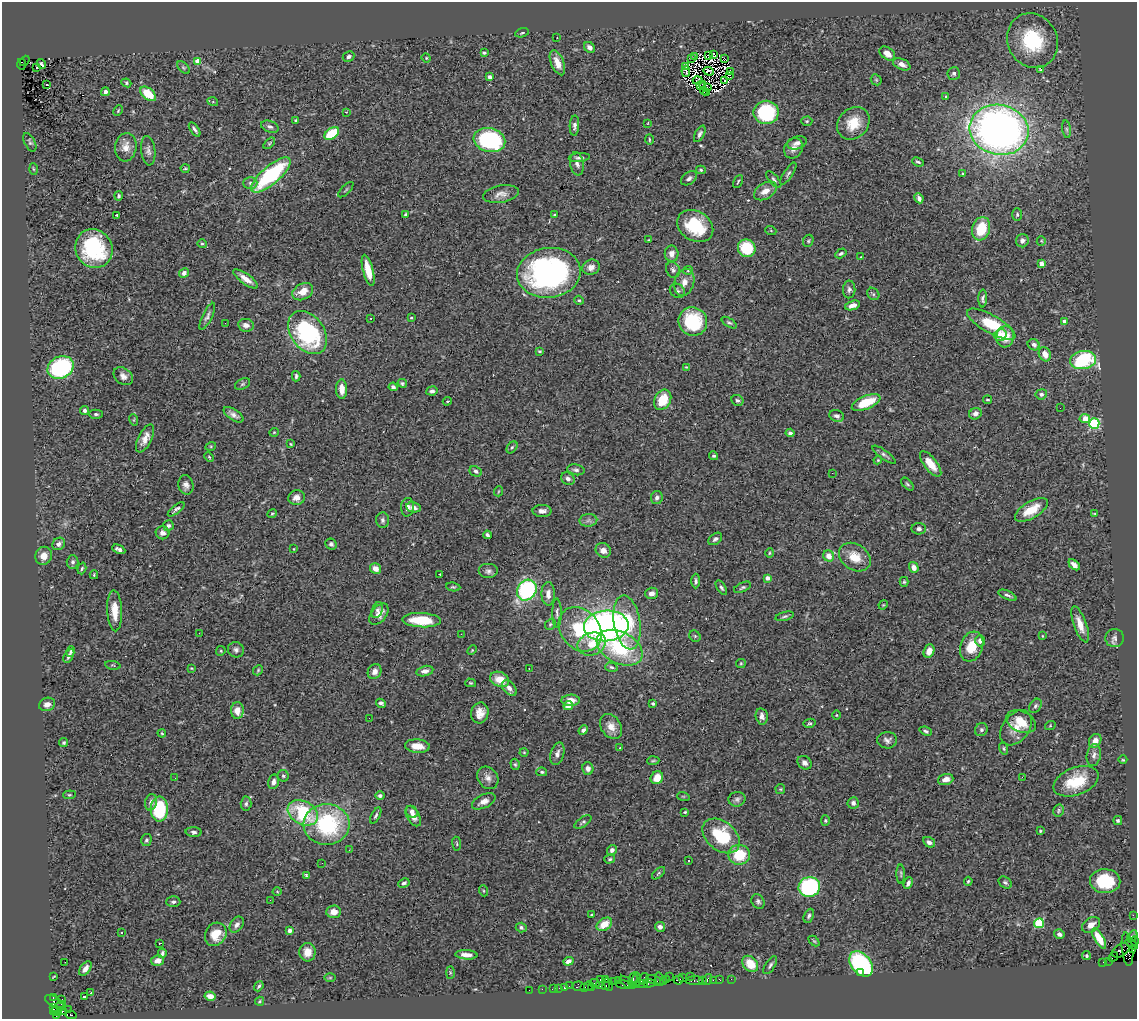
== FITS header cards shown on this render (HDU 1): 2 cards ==
NAXIS1  =                 1135
NAXIS2  =                 1017

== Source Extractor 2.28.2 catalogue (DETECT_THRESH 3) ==
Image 1135 x 1017 px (HDU 1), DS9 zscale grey, 1 PNG px = 1 image px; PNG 1139 x 1021 px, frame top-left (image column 1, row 1017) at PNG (2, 2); each listed source drawn as its Kron ellipse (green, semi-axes under 4 px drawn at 4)
Background 2.49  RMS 0.063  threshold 0.19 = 3 sigma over >= 5 px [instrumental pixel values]
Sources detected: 444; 5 with non-positive FLUX_AUTO (blend fragments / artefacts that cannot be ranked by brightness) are neither listed nor drawn; the other 439 listed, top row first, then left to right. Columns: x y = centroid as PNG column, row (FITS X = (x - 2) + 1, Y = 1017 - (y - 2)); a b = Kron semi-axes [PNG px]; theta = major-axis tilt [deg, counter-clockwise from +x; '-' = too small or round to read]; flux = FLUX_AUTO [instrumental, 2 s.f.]
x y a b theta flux
522 33 7 3 18 4.9
557 38 2 2 - 2.5
1032 41 28 25 -62 310
590 47 6 5 - 20
484 53 4 3 - 7.4
714 54 4 2 - 2.9
887 54 9 6 -36 34
709 56 4 2 - 6.8
349 57 6 5 - 12
695 57 3 2 - 33
426 58 5 4 - 4.9
724 58 4 2 - 6.8
692 59 2 2 - 4.1
25 61 6 4 50 500
198 61 4 4 - 74
557 63 13 6 -67 47
22 64 5 3 - 700
42 64 5 2 - 6.2
902 64 9 5 -22 25
686 66 3 2 - 5.3
37 67 4 3 - 9.4
183 68 8 4 -45 7.4
1041 69 3 3 - 32
686 71 6 3 -85 5.6
709 71 5 2 - 2.2
731 71 2 2 - 3.4
954 73 6 6 - 11
730 75 3 3 - 1.3
490 77 4 3 - 12
725 80 2 2 - 3.2
876 80 6 5 - 5.7
698 81 5 3 - 3.8
126 83 5 4 - 6
46 85 3 3 - 43
703 85 3 2 - 3.1
700 86 4 2 - 4
707 88 3 2 - 2.5
704 91 4 2 - 8.9
105 92 4 4 - 17
707 92 3 2 - 2.4
148 94 9 5 -40 100
946 96 3 3 - 12
213 102 5 3 - 4
118 111 6 4 63 4.9
346 112 3 3 - 3
766 112 12 12 - 330
296 120 3 3 - 5.4
807 121 5 4 - 5.4
648 123 4 2 - 2.6
853 123 18 14 46 94
574 126 10 4 87 14
270 127 9 5 -20 12
195 129 8 3 -55 10
1067 129 9 4 -81 8.8
999 130 30 25 -13 2500
332 134 8 5 35 180
700 134 9 4 61 11
489 140 16 11 -14 470
649 140 5 3 - 4.6
30 142 10 5 -63 8.6
269 143 7 4 45 5.5
797 143 10 6 18 18
126 147 14 10 83 39
794 148 11 9 58 27
148 151 15 7 -84 20
579 158 10 4 5 12
918 162 6 3 -24 6.2
577 164 12 7 -80 18
185 168 4 3 - 5
33 169 6 3 -87 4.4
701 170 5 4 - 6.6
788 174 13 4 56 11
962 174 4 3 - 4.7
271 175 25 9 41 480
689 178 9 6 35 13
774 179 10 4 -49 10
738 181 7 3 63 4.9
250 183 7 6 - 11
346 190 10 2 45 5.5
765 191 12 8 31 37
501 194 18 8 10 32
119 196 4 3 - 7
919 198 5 3 - 16
117 215 3 2 - 7.5
406 215 4 4 - 8.8
554 215 3 3 - 4.9
1017 215 6 5 - 8
695 226 19 14 -31 190
981 229 12 9 72 140
771 231 5 3 - 3.3
649 240 3 2 - 3.2
808 241 6 5 - 6.8
1022 241 6 6 - 15
1041 241 5 4 - 4.8
202 244 5 4 - 5.2
747 248 9 8 - 170
94 249 20 18 -58 350
841 253 6 4 31 8.8
672 254 8 7 - 23
861 257 3 3 - 5.1
1041 264 4 4 - 36
591 267 9 7 24 25
368 270 16 5 -76 77
673 270 8 6 -61 11
688 270 5 4 - 5
184 273 5 4 - 16
549 273 32 25 7 1100
246 279 15 5 -36 36
684 282 13 10 73 37
849 289 9 6 89 14
677 291 8 6 -35 12
303 292 11 8 29 54
873 294 7 5 -48 8.4
983 298 9 4 89 9.7
579 300 5 4 - 5.2
852 305 8 4 18 25
207 316 15 5 64 15
371 318 3 2 - 7.2
411 318 3 2 - 4.2
693 321 14 14 - 220
1064 321 4 3 - 17
225 323 2 2 - 5.8
729 323 8 4 -32 7.6
991 324 27 9 -29 160
246 325 8 6 -10 23
308 332 24 16 -53 530
1000 335 6 5 - 50
1005 337 10 9 - 59
1034 345 6 5 - 19
539 351 3 3 - 5.2
1045 354 7 6 - 38
1083 360 13 9 10 360
61 367 13 11 26 450
686 367 4 3 - 3.2
123 376 10 8 -37 23
296 376 5 3 - 7.3
402 383 5 4 - 7.5
242 384 8 5 27 7.9
393 387 4 4 - 12
342 389 10 5 -89 47
432 391 6 4 8 13
1041 394 5 5 - 13
663 400 11 8 62 110
737 400 6 5 - 8.8
987 400 4 2 - 3.9
447 401 4 3 - 4.6
866 402 15 6 23 120
1060 408 3 2 - 3.3
85 410 4 4 - 9.8
96 414 7 4 -1 8.1
975 414 6 5 - 19
234 415 11 5 -34 20
837 416 7 5 -19 16
1085 419 5 4 - 60
134 420 6 4 -72 4.4
1094 423 5 5 - 400
274 432 5 4 - 4.9
790 433 4 3 - 9.5
145 438 15 6 64 36
291 444 3 3 - 4
211 446 5 3 - 4
512 447 7 4 52 7.9
884 455 14 4 -36 13
714 456 4 4 - 6.9
209 457 5 3 - 4.5
878 460 4 3 - 4
931 464 15 6 -52 56
576 470 9 5 -11 11
476 471 6 5 - 11
832 473 2 2 - 70
568 479 7 5 -36 15
907 484 8 4 -46 7.4
186 485 10 7 -77 22
499 491 5 3 - 3.7
657 497 6 6 - 14
297 498 8 7 - 27
408 507 9 6 86 15
413 507 7 5 -11 23
176 509 10 4 38 12
1031 510 18 8 31 86
542 511 9 6 0 20
272 513 5 4 - 5.5
1095 514 3 2 - 4.3
382 520 8 6 -88 11
588 520 9 6 3 14
168 526 5 5 - 9.7
919 529 7 5 -4 13
163 533 7 6 - 18
487 535 4 3 - 9.7
715 539 8 5 37 13
59 544 7 5 43 14
331 544 6 5 - 11
119 549 7 4 -24 15
294 549 3 2 - 2.6
603 550 8 7 - 26
770 553 4 4 - 4.8
44 556 9 8 - 39
829 556 6 5 - 39
855 557 17 13 -35 74
73 562 7 6 - 11
1074 565 6 4 -43 23
914 567 5 4 - 28
82 568 6 4 72 6.3
376 569 6 5 - 28
488 571 10 7 0 15
440 574 2 2 - 3.4
94 575 4 3 - 4.5
767 578 4 4 - 24
696 581 7 4 89 9.7
904 582 5 4 - 6.3
453 587 7 4 -8 6.6
742 587 9 4 24 8.9
721 588 8 4 -58 8.8
527 590 11 9 55 590
652 593 6 5 - 24
548 594 11 6 90 32
1007 595 10 4 -24 9.8
883 605 5 3 - 3.8
377 610 8 5 68 11
115 611 20 7 -87 68
557 613 15 4 -90 13
379 614 12 7 52 34
785 616 9 4 14 8.9
422 620 19 7 -3 160
627 622 27 13 -81 190
550 624 6 5 - 6.7
1080 624 19 6 -70 48
606 626 22 15 4 1800
580 629 24 19 -49 230
199 633 3 2 - 9.2
461 634 3 2 - 5.8
695 636 6 5 - 6
1042 636 4 2 - 2.8
1115 638 9 9 - 16
980 641 5 5 - 20
592 644 14 11 20 77
972 647 15 11 71 86
620 648 24 15 -27 350
236 650 8 7 - 14
472 650 5 4 - 4.7
221 651 5 4 - 5
929 651 7 5 67 31
71 652 5 4 - 6.8
69 656 7 4 59 11
741 663 5 4 - 4.6
113 665 8 2 -11 3.9
611 667 6 4 -17 7.2
191 668 3 2 - 3.3
529 669 3 2 - 8.7
258 670 5 4 - 5.3
375 671 8 6 62 26
425 671 8 5 12 18
500 679 10 7 -22 65
471 683 5 4 - 5.4
509 688 9 6 -48 20
571 700 9 5 1 41
381 703 5 4 - 11
47 704 8 6 19 24
653 704 4 4 - 6.1
568 705 5 4 - 34
1035 706 8 5 57 11
237 710 8 6 88 39
480 713 10 8 76 42
836 715 4 3 - 3.5
762 716 8 6 -80 17
369 718 3 2 - 4.3
1021 722 15 10 -23 91
810 723 6 4 10 6.9
611 726 13 10 -55 42
1050 726 5 3 - 3.8
1016 728 20 13 52 63
583 730 5 4 - 11
981 730 7 6 - 9.6
926 731 6 4 -23 8.7
162 733 4 3 - 4.9
887 740 10 8 -1 16
1095 741 7 5 58 29
64 743 4 4 - 6.5
417 746 12 6 -4 49
620 748 3 2 - 9.9
1004 748 6 4 -72 5.8
524 752 4 4 - 4
557 754 11 6 74 20
1094 755 11 7 80 18
1123 760 4 3 - 3.4
653 761 6 2 5 4.8
805 763 7 6 - 17
515 764 6 4 -73 6
588 769 6 5 - 20
542 772 5 4 - 6.7
283 776 6 5 - 7.9
1022 777 2 2 - 73
175 778 3 2 - 3.7
488 778 12 9 -53 27
657 778 7 6 - 59
946 779 8 5 18 29
1076 781 23 13 21 140
273 782 7 5 77 17
780 789 5 5 - 4.9
69 795 6 4 5 5.9
380 796 4 4 - 10
683 796 6 4 -18 4.5
737 799 8 7 - 13
484 801 13 6 26 28
151 802 8 6 75 18
853 803 6 5 - 13
246 804 7 5 86 10
159 809 12 8 89 300
1059 811 6 5 - 6.6
412 812 6 5 - 18
685 812 4 3 - 5.2
303 813 16 11 -29 280
376 815 9 4 63 9.7
413 816 11 6 -59 27
825 820 5 4 - 4.8
1118 821 4 4 - 7.7
583 822 10 5 34 9.2
326 824 23 20 0 460
1040 831 3 3 - 6.3
194 832 8 5 -4 13
721 836 21 14 -39 230
146 840 6 5 - 9.2
929 842 6 5 - 16
457 844 7 4 -84 5.5
349 850 3 2 - 5.8
612 850 5 4 - 15
739 855 11 10 - 130
610 859 5 4 - 6.4
688 861 3 3 - 15
322 863 2 2 - 2.8
659 873 8 4 43 6.2
901 874 9 3 -90 5.8
306 875 4 4 - 5.7
968 881 4 3 - 5.6
1105 881 15 12 -2 170
1005 882 7 5 -31 9.1
404 883 6 4 27 11
908 883 6 4 67 14
809 887 11 10 - 580
277 891 4 3 - 3.3
484 891 5 3 - 4.6
270 900 3 2 - 4.8
758 901 7 6 - 11
173 902 7 5 0 11
334 912 7 6 - 38
592 915 4 2 - 5.4
1133 915 2 2 - 44
809 916 7 4 67 9.8
1039 923 5 4 - 240
604 924 8 6 32 66
237 925 9 6 56 17
1091 925 10 7 33 33
521 927 5 4 - 11
660 927 5 5 - 14
290 931 4 3 - 26
122 933 3 2 - 6.6
216 934 12 10 56 75
1059 934 5 4 - 15
1132 936 6 4 59 700
1099 938 11 4 -60 71
814 941 6 4 -44 5.2
1134 941 4 3 - 210
160 943 4 2 - 9.2
1132 944 7 2 -38 360
1127 949 17 5 -84 1200
1132 949 3 2 - 99
1121 950 10 6 29 1200
307 952 9 8 - 42
162 953 5 3 - 8.5
466 955 11 4 -4 29
1086 956 4 4 - 7.4
1113 957 5 2 - 130
158 961 6 5 - 24
568 961 5 4 - 19
1109 961 2 2 - 87
65 962 2 2 - 3.3
1103 962 2 2 - 25
750 964 9 7 -45 84
861 964 14 9 -50 750
770 965 10 4 57 11
85 969 8 5 53 23
450 973 6 3 -90 4.3
860 973 3 3 - 26
54 976 4 2 - 3.3
669 976 2 2 - 35
683 977 3 2 - 240
691 977 3 3 - 140
330 978 6 4 1 3.9
600 979 3 2 - 320
606 979 3 2 - 220
637 979 7 3 -88 960
643 979 6 3 53 550
659 979 7 4 -78 580
667 979 3 2 - 85
707 979 5 3 - 430
720 979 4 2 - 140
731 979 2 2 - 44
633 980 8 3 78 500
655 980 9 4 -22 720
679 980 5 4 - 430
713 980 2 2 - 56
618 981 2 2 - 56
694 981 9 3 2 310
702 981 3 3 - 250
614 982 2 2 - 100
627 982 9 3 -38 410
664 982 4 2 - 88
594 983 5 3 - 380
649 983 6 4 5 370
608 984 7 3 -72 270
641 984 7 3 2 470
624 985 8 3 -7 380
259 986 5 3 - 6.6
569 986 2 2 - 32
579 986 6 5 - 350
588 986 5 3 - 230
600 986 3 2 - 120
605 986 4 3 - 170
584 987 3 2 - 120
591 987 3 2 - 150
554 988 4 2 - 83
559 988 2 2 - 28
564 988 3 3 - 190
542 989 2 2 - 28
529 990 2 2 - 37
91 993 3 2 - 3.3
210 996 6 4 -11 22
53 997 3 2 - 92
84 997 3 3 - 6.6
62 999 2 2 - 66
260 1001 5 4 - 4.1
55 1002 10 5 -28 440
54 1007 4 3 - 330
58 1008 9 4 40 1000
68 1010 2 2 - 24
62 1011 4 3 - 660
57 1012 5 3 - 440
71 1015 6 3 -8 930
56 1016 3 3 - 56
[5 non-positive-flux detections neither listed nor drawn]